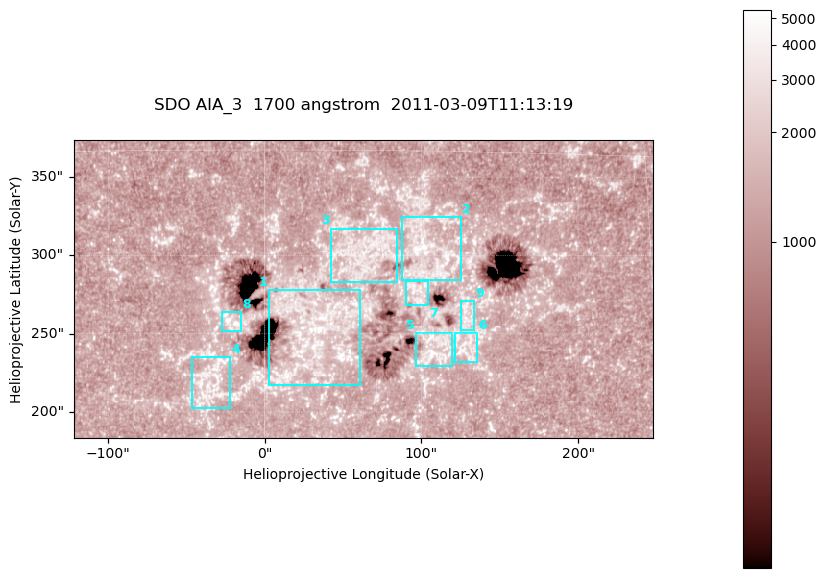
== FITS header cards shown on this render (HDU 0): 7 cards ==
TELESCOP= 'SDO     '           /
INSTRUME= 'AIA_3   '           /
WAVELNTH=                 1700 /
WAVEUNIT= 'angstrom'           /
DATE-OBS= '2011-03-09T11:13:19.711' /
CTYPE1  = 'HPLN-TAN'           /
CTYPE2  = 'HPLT-TAN'           /

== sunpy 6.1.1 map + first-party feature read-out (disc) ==
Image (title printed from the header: SDO AIA_3  1700 angstrom  2011-03-09T11:13:19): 603 x 310 px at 0.613 arcsec/px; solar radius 966 arcsec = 1577 px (partial field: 2.4% of the solar disc is inside the frame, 100% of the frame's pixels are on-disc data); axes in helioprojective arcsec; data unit not stated in the header (colour bar unlabelled)
Pointing: header CRPIX1/2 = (2053.97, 2042.58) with CRVAL1/2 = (0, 0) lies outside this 603 x 310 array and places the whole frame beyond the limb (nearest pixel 1.43 R_sun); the SolarSoft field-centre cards XCEN/YCEN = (62.76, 278.6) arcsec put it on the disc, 1831 arcsec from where CRPIX/CRVAL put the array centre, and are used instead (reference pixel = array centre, CRVAL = XCEN/YCEN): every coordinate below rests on XCEN/YCEN
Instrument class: DISC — disc imager (sunpy class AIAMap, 1700 A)
Bright regions (active regions / flare kernels): reference = the on-disc median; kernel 5 px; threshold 5 sigma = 1539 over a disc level ~1285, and >= 1.15x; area >= 186 px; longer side >= 4 px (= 2.5 arcsec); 9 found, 9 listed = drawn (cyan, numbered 1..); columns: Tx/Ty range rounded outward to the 2 arcsec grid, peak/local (2 s.f.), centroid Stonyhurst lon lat
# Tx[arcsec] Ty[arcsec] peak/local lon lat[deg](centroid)
1 2..62 216..278 4.2 +2 +8
2 86..126 284..326 3.6 +6 +11
3 42..86 282..318 3.1 +4 +11
4 -48..-22 202..236 3.4 -2 +6
5 96..120 228..252 4.3 +7 +7
6 120..136 232..252 3.6 +8 +7
7 90..104 268..284 3.2 +6 +9
8 -28..-14 250..264 4.6 -1 +8
9 124..134 252..272 3 +8 +8